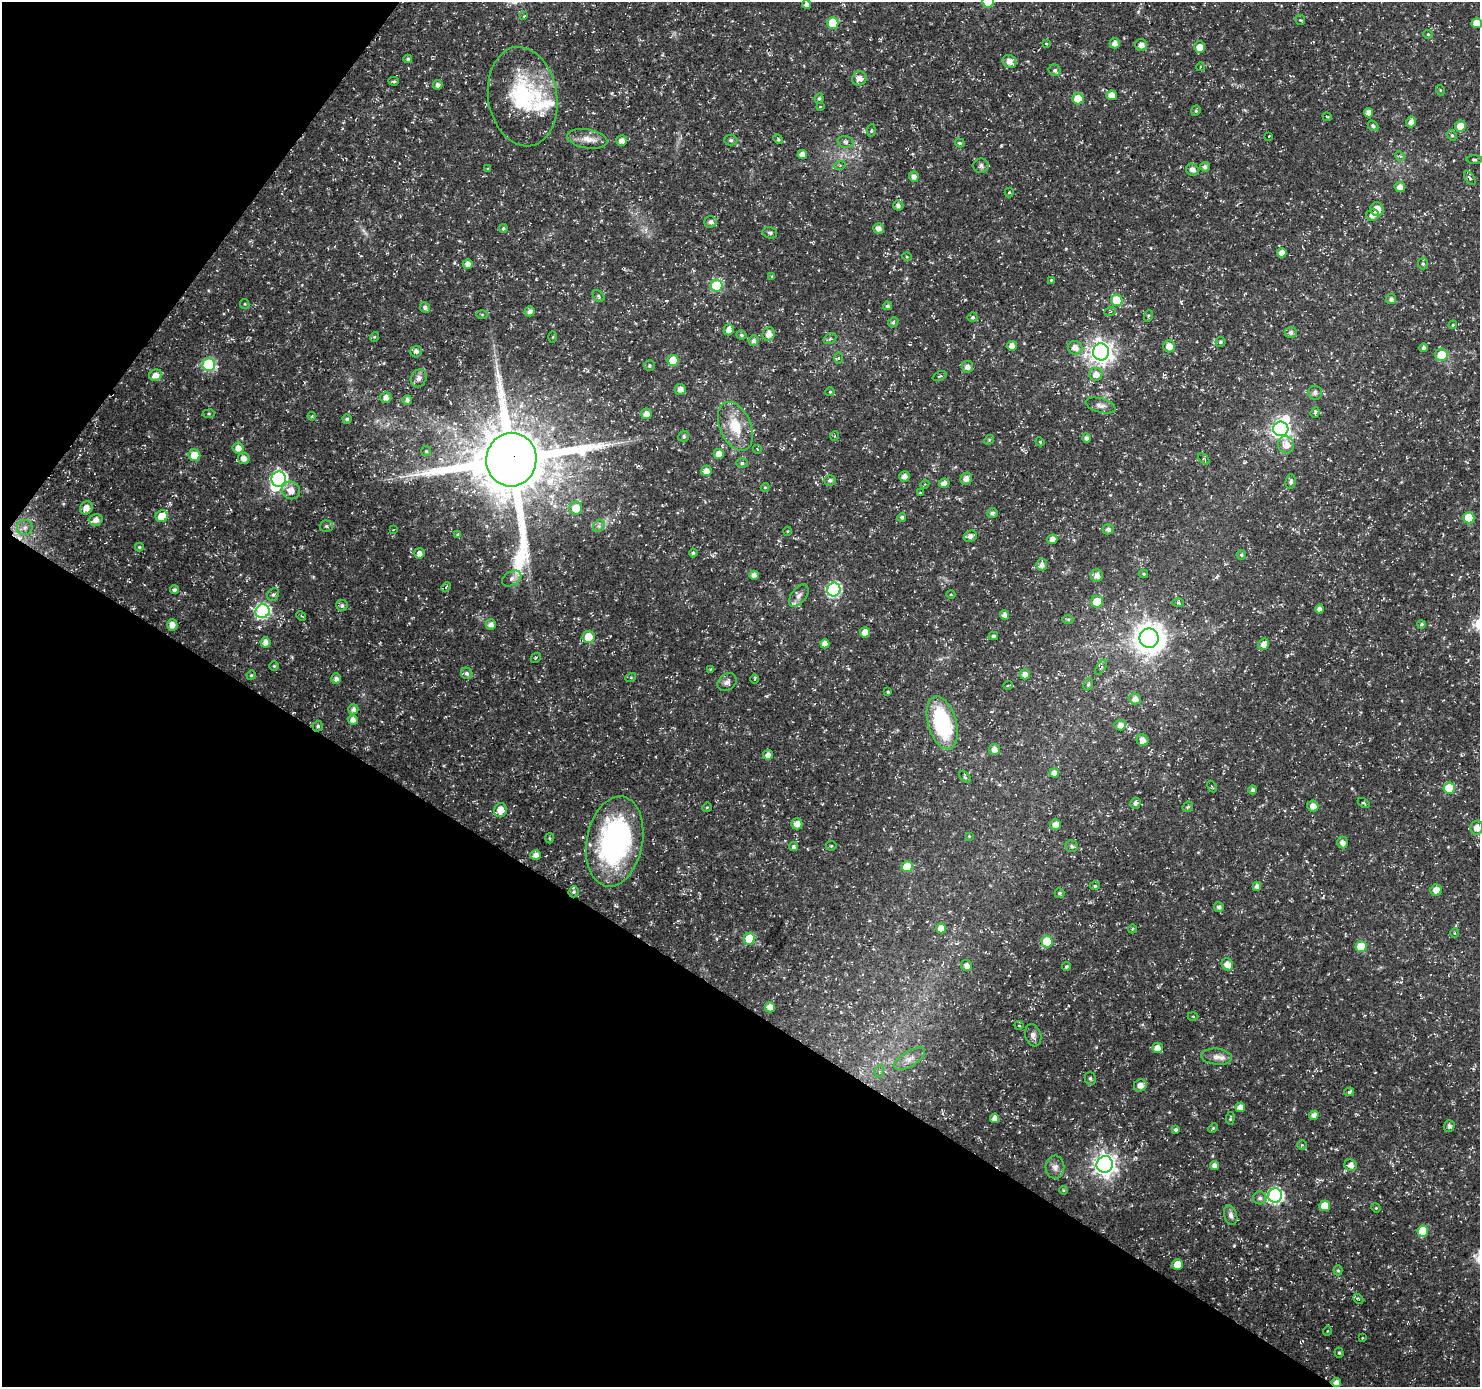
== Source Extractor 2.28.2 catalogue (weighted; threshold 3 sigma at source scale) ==
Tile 9 of 4 x 4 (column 1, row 3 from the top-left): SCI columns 74-1551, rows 1606-2990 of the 5997 x 6050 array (HDU 1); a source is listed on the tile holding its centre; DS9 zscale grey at full resolution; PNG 1482 x 1389 px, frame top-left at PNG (2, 2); each listed source drawn as its Kron ellipse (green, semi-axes under 4 px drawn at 4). Shown black and unused: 33% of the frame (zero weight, under 3 of 5 exposures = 3% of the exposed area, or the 3 px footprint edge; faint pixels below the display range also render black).
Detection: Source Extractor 2.28.2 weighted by HDU 2 'WHT'; one run over the whole footprint, this tile lists its part. Background 0.0184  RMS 0.0022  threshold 0.0098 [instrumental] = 3 sigma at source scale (4.5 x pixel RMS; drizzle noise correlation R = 1.50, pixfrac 1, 0.0396/0.0396 arcsec/px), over >= 5 px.
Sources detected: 296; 2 inside a brighter object's white glare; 1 cosmic-ray / hot-pixel residue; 1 long thin detection or spike segment (spike, bleed or trail) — neither listed nor drawn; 3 inside a brighter listed object's ellipse — not listed separately; the other 289 listed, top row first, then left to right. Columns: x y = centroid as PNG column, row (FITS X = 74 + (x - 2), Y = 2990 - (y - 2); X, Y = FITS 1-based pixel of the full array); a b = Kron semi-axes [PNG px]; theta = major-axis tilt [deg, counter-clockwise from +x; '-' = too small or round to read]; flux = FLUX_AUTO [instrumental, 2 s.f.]
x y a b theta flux
988 2 6 6 - 9
807 5 4 4 - 1.1
524 16 3 2 - 0.18
1300 20 5 5 - 0.26
833 23 5 5 - 8.9
1477 23 5 5 - 3.1
1428 34 5 4 - 0.28
1046 43 4 2 - 0.17
1115 43 5 5 - 1.3
1141 45 6 6 - 1.1
1199 47 6 5 - 1.8
408 59 4 4 - 0.36
1009 62 7 6 - 1.5
1200 67 4 2 - 0.15
1055 70 6 5 - 0.57
859 78 7 7 - 1.6
394 81 5 4 - 0.31
438 85 5 4 - 0.65
1440 90 5 3 - 0.23
1112 95 5 5 - 2.2
523 97 50 34 -81 21
819 98 5 3 - 0.32
1078 99 5 5 - 6.7
820 107 4 2 - 0.14
1196 111 5 4 - 0.31
1368 113 4 4 - 1.3
1327 117 5 3 - 0.22
1411 122 5 5 - 1.2
1373 126 6 4 -43 0.5
1460 126 5 5 - 2.8
871 131 6 4 83 0.29
1452 135 5 4 - 0.36
1269 136 3 2 - 0.12
587 139 20 9 -9 2.4
778 139 5 4 - 0.25
731 140 6 5 - 0.41
622 141 5 5 - 1.2
846 142 8 5 -16 0.6
960 143 5 3 - 0.33
802 155 5 4 - 1.6
1400 156 5 4 - 0.34
1475 160 8 3 -1 0.34
840 165 6 3 19 0.28
981 166 7 7 - 0.68
1205 167 5 5 - 0.74
488 169 4 3 - 0.21
1192 170 6 6 - 1
914 177 5 5 - 1.1
1470 178 8 4 -57 0.48
1400 187 5 5 - 1.3
1009 192 5 4 - 0.28
898 205 5 5 - 0.7
1377 209 7 6 - 2.4
1372 215 6 6 - 1.3
710 222 6 5 - 0.84
879 228 5 5 - 1.2
503 229 4 4 - 0.36
770 233 7 5 -15 0.45
1282 253 5 5 - 1.5
907 257 5 3 - 0.21
468 264 5 4 - 1
1423 264 6 5 - 0.36
772 276 4 3 - 0.22
1051 280 4 4 - 0.22
717 286 6 6 - 16
599 296 7 5 -48 0.44
1391 299 5 5 - 0.76
1117 300 6 5 - 7.4
245 304 5 4 - 0.27
887 306 4 4 - 0.49
425 308 5 4 - 0.7
530 311 5 5 - 0.82
1110 312 6 3 21 0.24
482 314 6 4 0 0.26
1148 316 6 3 72 0.26
973 317 5 4 - 0.47
893 322 5 4 - 0.39
1453 325 4 3 - 0.24
729 330 6 5 - 1.3
1291 332 6 5 - 0.79
769 334 7 6 - 1.5
741 335 5 4 - 0.4
374 337 5 3 - 0.19
553 337 5 3 - 0.2
830 339 7 5 30 0.42
754 341 5 5 - 0.73
1220 342 5 5 - 0.48
1012 346 5 5 - 1.3
1169 346 6 6 - 2
1075 348 7 7 - 1.5
1423 348 4 4 - 0.62
416 352 6 5 - 0.74
1101 352 8 8 - 140
1441 355 6 6 - 5.2
838 358 6 4 -88 0.28
673 360 5 5 - 4.7
209 365 6 6 - 23
649 366 5 5 - 0.36
967 367 6 5 - 1.1
1096 374 6 6 - 1.6
156 375 6 5 - 1.6
939 376 7 3 23 0.29
419 378 9 7 62 1.1
680 389 5 5 - 1.3
830 392 4 4 - 0.22
1315 393 7 6 - 0.74
386 398 5 5 - 1.2
407 400 5 4 - 0.76
1100 405 15 7 -16 1.1
1315 412 5 4 - 0.34
209 414 6 3 8 0.28
646 414 5 5 - 1.4
312 416 4 3 - 0.24
347 419 4 4 - 0.44
735 426 25 15 -67 6.2
1281 429 7 7 - 67
684 436 6 5 - 0.42
835 436 5 3 - 0.18
1086 438 4 4 - 0.7
989 440 5 4 - 0.27
1040 442 5 3 - 0.2
1286 445 9 8 - 1.9
238 448 5 5 - 1.4
757 449 4 2 - 0.17
426 451 5 5 - 0.34
719 454 5 5 - 1.7
194 455 6 5 - 3.6
244 458 6 5 - 1.2
1204 459 7 3 -45 0.26
511 460 27 25 84 2400
742 463 6 5 - 0.38
706 471 5 5 - 1.4
904 476 5 5 - 1.1
279 479 7 7 - 51
966 479 6 5 - 1.1
830 480 6 5 - 0.52
1291 482 7 5 84 0.58
944 483 5 4 - 1.2
925 484 4 3 - 0.21
765 487 4 4 - 0.22
291 490 9 8 - 2
920 493 3 2 - 0.18
86 508 7 6 - 1.5
576 508 6 6 - 3.5
992 513 5 5 - 0.65
162 516 6 5 - 3.2
902 517 4 4 - 0.36
1469 518 5 5 - 7.4
96 520 7 6 - 1.5
326 526 6 5 - 0.43
599 526 6 5 - 0.56
25 528 8 7 - 0.97
1108 529 5 5 - 0.73
393 530 4 2 - 0.18
788 531 4 3 - 0.17
458 534 4 3 - 0.28
970 536 7 5 24 0.97
1052 539 5 5 - 1.3
139 547 4 4 - 0.31
419 553 5 5 - 1.2
693 553 4 4 - 0.41
1241 555 5 4 - 0.37
1042 565 6 5 - 1.1
1143 574 5 4 - 0.26
754 575 4 4 - 0.98
1097 576 6 6 - 1.3
512 578 10 7 31 1
446 587 5 4 - 0.32
834 589 7 6 - 35
174 590 4 4 - 0.48
273 595 7 5 54 0.48
951 595 4 3 - 0.18
799 596 13 7 53 1.1
1097 602 6 6 - 4.1
1178 603 6 4 -2 0.26
342 606 5 5 - 0.52
1319 609 4 4 - 0.99
263 611 7 6 - 38
1005 615 4 4 - 1.1
301 616 5 4 - 0.27
1068 619 6 4 0 0.3
1421 624 4 4 - 0.37
172 625 5 5 - 1.4
491 625 5 5 - 1.2
865 632 5 5 - 2.1
993 636 5 3 - 0.41
588 637 6 6 - 3.7
1149 638 9 9 - 290
265 642 5 5 - 1.2
825 644 4 4 - 1.4
1264 644 6 5 - 1.3
536 658 5 3 - 0.23
274 666 4 4 - 0.27
1101 667 8 3 56 0.4
710 669 4 3 - 0.18
467 673 6 5 - 0.61
1025 674 5 5 - 1.2
251 675 5 4 - 0.3
631 677 5 3 - 0.21
336 679 5 5 - 0.87
755 679 5 3 - 0.24
727 682 10 8 35 0.95
1088 684 6 4 68 0.36
1008 685 5 3 - 0.18
888 692 4 3 - 0.26
1135 699 6 5 - 1.2
353 709 5 5 - 0.73
353 720 5 5 - 1
942 723 27 14 -74 19
1120 725 5 5 - 1.2
318 726 5 5 - 0.45
1142 740 6 5 - 1.4
994 749 5 5 - 1.2
768 755 5 4 - 1.1
1054 773 5 4 - 1.3
965 777 7 4 -45 0.31
1212 787 6 3 -61 0.25
1449 788 6 5 - 8
1253 790 4 4 - 0.53
1135 803 5 5 - 0.64
1364 803 6 3 -35 0.33
1313 806 5 5 - 1.5
707 807 5 4 - 0.23
1188 807 6 4 43 0.32
500 810 7 6 - 2.2
797 824 5 5 - 1.5
1055 825 5 5 - 1.4
1477 828 7 6 - 1.8
969 836 4 4 - 0.18
550 838 5 3 - 0.24
615 841 45 28 79 45
1343 842 6 5 - 0.97
831 846 5 5 - 0.27
1072 846 6 6 - 0.5
793 847 4 4 - 0.52
536 855 5 5 - 1.3
907 867 5 5 - 5.2
1095 886 5 3 - 0.26
1257 886 4 4 - 0.91
1436 890 5 5 - 1.5
574 892 5 5 - 0.34
1059 893 5 5 - 0.4
1219 907 5 5 - 0.66
941 928 5 5 - 1.8
1132 929 4 3 - 0.19
1454 933 5 3 - 0.21
749 939 6 5 - 8.5
1047 942 6 5 - 8.6
1361 947 5 5 - 5.6
1227 964 6 5 - 1.9
967 966 6 5 - 1
1066 967 4 4 - 0.43
770 1007 5 5 - 1.3
1193 1016 5 3 - 0.22
1019 1025 4 4 - 0.23
1033 1035 11 8 -72 1
1157 1048 5 5 - 1.5
1217 1057 15 8 -5 1.5
909 1059 18 7 31 1.6
879 1071 6 4 85 0.38
1090 1078 6 5 - 0.51
1140 1085 6 6 - 1.5
1349 1092 5 3 - 0.37
1240 1107 5 5 - 1.4
1314 1115 5 4 - 1.1
995 1118 5 4 - 1.4
1230 1118 6 3 85 0.28
1449 1126 5 5 - 0.6
1213 1128 5 3 - 0.23
1176 1129 4 4 - 0.49
1302 1145 5 4 - 0.27
1105 1164 8 8 - 140
1214 1165 4 4 - 1.1
1351 1165 6 5 - 1.1
1055 1167 11 9 -89 1.2
1063 1190 4 3 - 0.21
1275 1195 7 7 - 44
1260 1198 6 6 - 0.69
1325 1206 5 5 - 3.8
1376 1208 5 4 - 0.23
1231 1215 10 6 -74 0.82
1423 1231 5 5 - 5.8
1177 1265 5 5 - 3
1338 1270 5 4 - 0.29
1358 1299 6 4 -43 0.29
1327 1331 5 3 - 0.17
1362 1338 3 2 - 0.16
1339 1353 5 4 - 0.31
1336 1383 5 4 - 1.1
Overlapping masked pixels (flux is a lower limit): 3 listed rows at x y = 511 460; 574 892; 1336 1383
Isophote crosses this tile's border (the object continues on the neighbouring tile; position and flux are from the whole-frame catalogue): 2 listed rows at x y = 988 2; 1477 23